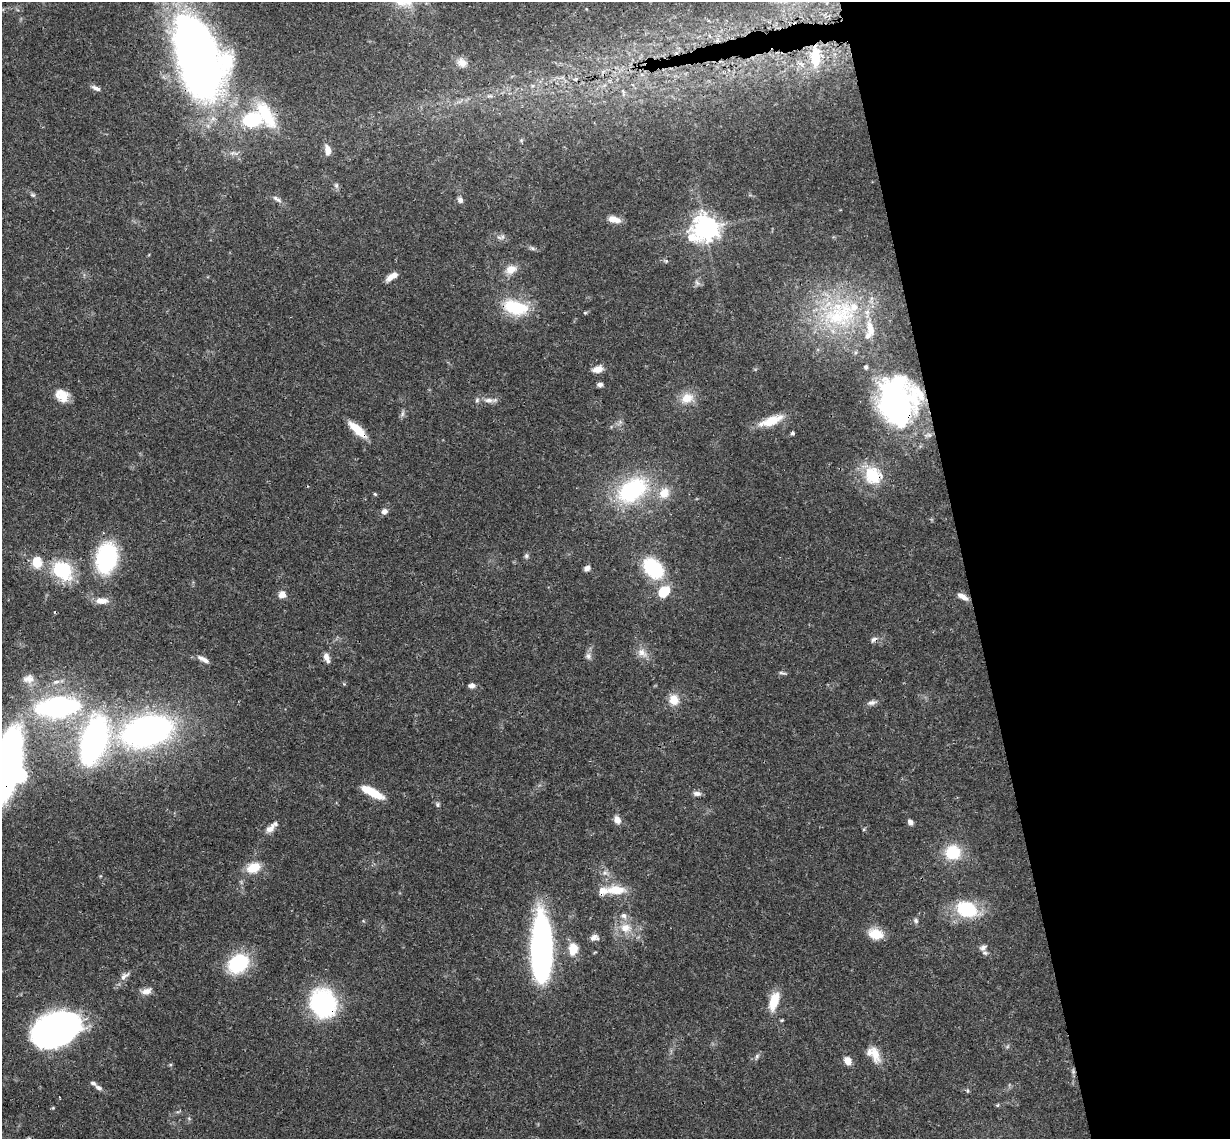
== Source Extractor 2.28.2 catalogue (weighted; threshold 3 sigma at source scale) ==
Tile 12 of 4 x 4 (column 4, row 3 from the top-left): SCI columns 3742-4969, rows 1402-2538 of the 5026 x 4964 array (HDU 1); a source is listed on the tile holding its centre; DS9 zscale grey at full resolution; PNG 1232 x 1141 px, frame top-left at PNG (2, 2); no overlay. Shown black and unused: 22% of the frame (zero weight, under 3 of 4 exposures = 6% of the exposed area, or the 3 px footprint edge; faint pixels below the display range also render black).
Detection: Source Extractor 2.28.2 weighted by HDU 2 'WHT'; one run over the whole footprint, this tile lists its part. Background 0.0422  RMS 0.0029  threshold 0.0129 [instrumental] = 3 sigma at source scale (4.5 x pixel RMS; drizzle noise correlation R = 1.50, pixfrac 1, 0.05/0.05 arcsec/px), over >= 5 px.
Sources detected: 110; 3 inside a brighter object's white glare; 2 cosmic-ray / hot-pixel residue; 1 long thin detection or spike segment (spike, bleed or trail) — not listed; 11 inside a brighter listed object's ellipse — not listed separately; the other 93 listed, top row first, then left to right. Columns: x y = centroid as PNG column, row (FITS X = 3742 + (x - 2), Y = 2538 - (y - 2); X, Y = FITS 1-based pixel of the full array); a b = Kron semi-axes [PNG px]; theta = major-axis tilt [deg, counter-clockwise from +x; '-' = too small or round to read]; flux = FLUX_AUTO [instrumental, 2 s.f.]
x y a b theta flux
815 56 26 12 -88 7.4
198 57 83 43 -71 210
462 63 13 10 -39 2.4
96 88 12 5 -24 1.2
252 120 25 18 13 16
328 150 14 7 -81 2.2
336 186 8 6 -89 0.72
33 195 7 5 -16 0.55
277 199 14 6 -33 1.3
460 200 8 7 - 0.94
614 219 14 7 -14 2.7
705 228 9 8 - 290
502 237 7 6 - 0.82
532 248 6 5 - 0.55
666 261 6 4 -44 0.42
511 269 14 10 20 3
391 276 14 6 35 2.3
697 283 9 4 -54 0.7
515 307 32 17 -14 13
585 313 6 4 1 0.32
840 315 57 41 22 39
866 367 4 4 - 0.67
597 369 12 7 10 2.5
600 385 6 5 - 1
62 395 16 13 -42 4.7
687 398 19 14 24 4.3
488 400 15 6 -2 1.8
894 406 42 37 85 59
402 414 10 5 77 0.78
771 421 32 10 20 6.1
357 430 24 8 -42 6.1
792 433 4 3 - 0.64
873 475 24 21 -41 11
632 490 45 28 35 29
375 494 5 3 - 0.31
384 511 8 6 14 1.2
526 556 7 6 - 0.63
106 558 21 14 79 43
37 563 14 11 -88 5.1
587 568 8 6 20 1.1
653 568 20 13 -48 22
62 570 26 20 -44 16
664 592 16 13 44 6
282 594 8 8 - 2.1
963 597 13 6 -32 2
101 601 15 8 -2 3
874 639 9 6 27 0.99
642 653 15 10 -36 2.6
588 656 9 7 -66 1.1
327 658 11 5 -69 2
205 660 13 6 -35 1.4
782 673 10 3 -11 0.55
29 679 17 12 3 2.9
344 684 5 5 - 0.31
472 686 7 5 1 1.3
674 700 12 11 - 4
872 703 13 6 12 1.2
57 707 46 21 5 55
147 731 34 19 15 130
94 740 40 21 74 79
8 762 56 18 79 190
372 792 23 7 -28 8.4
697 793 10 6 -5 1.1
438 804 7 5 -57 0.59
617 820 9 7 -61 2.1
910 822 7 5 -53 1
270 828 15 8 41 2.1
864 829 5 4 - 0.33
953 852 18 16 5 9.8
253 868 19 13 22 5.1
616 890 27 12 -1 6.2
966 909 20 14 -18 18
916 921 7 6 - 0.72
625 928 17 14 -6 4.9
875 934 18 12 -12 5
594 938 10 7 8 1.6
983 948 10 7 36 1.1
573 949 14 10 85 4.5
543 950 63 19 -88 92
238 963 23 17 34 19
146 991 14 8 11 1.9
774 1001 21 10 73 6.6
323 1003 23 21 -62 45
782 1020 5 4 - 0.3
56 1030 35 23 24 130
875 1054 24 10 -73 3.8
757 1056 8 5 74 0.68
848 1061 8 6 -58 2.9
1073 1072 8 4 -90 0.64
99 1088 9 6 -35 1.1
967 1091 6 4 90 0.37
998 1105 6 3 70 0.32
189 1118 6 5 - 0.45
Overlapping masked pixels (flux is a lower limit): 9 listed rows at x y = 815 56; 198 57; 894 406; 357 430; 873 475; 874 639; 8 762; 323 1003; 1073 1072
Isophote crosses this tile's border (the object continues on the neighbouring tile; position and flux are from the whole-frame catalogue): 2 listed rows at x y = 198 57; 8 762